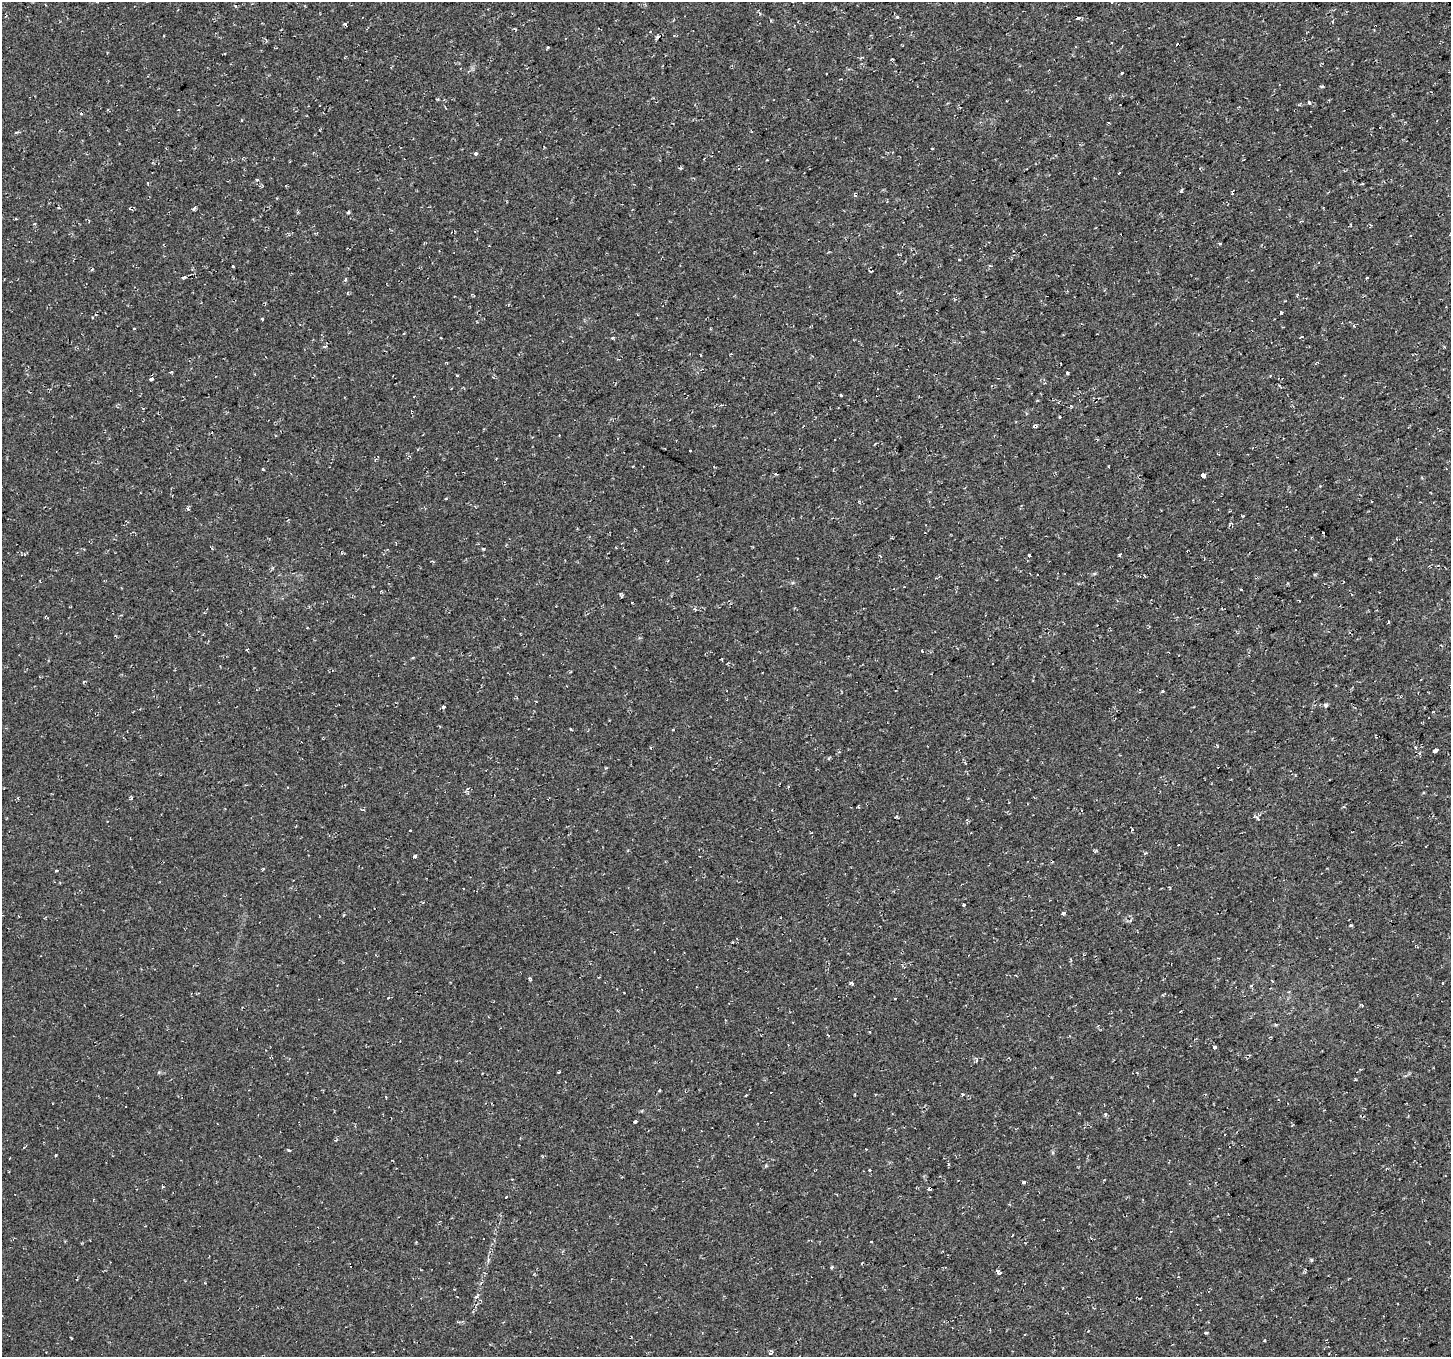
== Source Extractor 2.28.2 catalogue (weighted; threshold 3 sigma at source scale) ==
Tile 10 of 4 x 4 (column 2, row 3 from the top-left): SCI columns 1453-2901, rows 1460-2814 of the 5801 x 5689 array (HDU 1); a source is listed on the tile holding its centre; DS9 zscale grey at full resolution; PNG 1453 x 1359 px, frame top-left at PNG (2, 2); no overlay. Shown black and unused: <1% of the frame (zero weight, under 2 of 3 exposures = <1% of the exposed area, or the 3 px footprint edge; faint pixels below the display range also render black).
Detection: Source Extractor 2.28.2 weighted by HDU 2 'WHT'; one run over the whole footprint, this tile lists its part. Background 0.0286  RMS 0.0084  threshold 0.0376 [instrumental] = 3 sigma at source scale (4.5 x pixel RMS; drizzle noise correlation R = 1.50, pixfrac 1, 0.0396/0.0396 arcsec/px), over >= 5 px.
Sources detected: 120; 19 cosmic-ray / hot-pixel residue — not listed; the other 101 listed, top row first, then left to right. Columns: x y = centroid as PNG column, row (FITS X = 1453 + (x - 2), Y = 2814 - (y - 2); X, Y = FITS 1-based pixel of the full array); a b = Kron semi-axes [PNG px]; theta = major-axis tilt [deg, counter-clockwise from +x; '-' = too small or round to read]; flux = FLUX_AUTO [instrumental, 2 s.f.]
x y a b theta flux
1112 2 3 3 - 4.6
235 6 4 3 - 2.3
897 17 4 3 - 3.6
1078 18 4 3 - 3.2
345 24 5 3 - 1.3
650 32 3 3 - 1.2
657 37 8 3 47 1.3
1177 44 3 3 - 4.7
225 53 3 2 - 0.67
891 59 4 2 - 0.9
1122 73 3 3 - 3.3
1322 86 5 4 - 0.95
1309 103 3 3 - 4.6
242 120 3 3 - 2.1
1108 122 4 2 - 0.56
16 132 5 3 - 1.1
932 149 3 2 - 1.2
475 154 5 4 - 1.2
257 180 4 3 - 0.87
1181 191 5 3 - 1.1
1232 192 5 2 - 1.5
59 208 3 3 - 0.82
348 212 4 3 - 1.4
958 260 3 3 - 2.2
233 267 3 3 - 2.8
92 269 4 4 - 0.99
183 277 6 4 22 1.8
1367 278 3 3 - 2.3
345 280 3 3 - 2.1
1281 313 4 3 - 2.1
262 319 3 3 - 6.8
1354 325 4 3 - 0.82
134 328 3 2 - 1.3
441 338 3 2 - 0.78
324 347 5 3 - 1.2
1067 373 3 3 - 3.2
151 379 4 3 - 12
1279 385 4 3 - 0.87
841 395 3 3 - 4.5
1060 417 3 3 - 1.9
1035 426 4 3 - 3.4
875 444 4 3 - 0.76
263 469 3 3 - 3
1203 476 4 3 - 11
1323 533 3 2 - 1.8
483 549 4 3 - 1.2
1120 554 3 3 - 5.3
1029 556 3 3 - 4.8
1038 575 3 3 - 1.4
1241 590 3 3 - 2.1
1388 622 5 2 - 0.78
115 636 4 2 - 0.7
922 651 4 3 - 1.2
413 657 3 3 - 1.7
84 682 4 3 - 1.5
1163 691 3 3 - 5.4
536 702 3 2 - 0.57
1325 705 6 6 - 1.7
444 707 4 3 - 7.4
673 730 3 3 - 1.7
1415 747 3 3 - 4.2
1435 751 4 3 - 13
605 768 4 3 - 0.79
410 830 3 3 - 2.2
971 833 3 2 - 0.99
1178 845 2 2 - 0.72
414 856 4 3 - 8.4
263 869 3 3 - 2.3
56 871 3 3 - 2.4
963 905 3 3 - 3.1
1063 913 4 3 - 11
530 979 5 3 - 1.3
852 983 4 3 - 1.9
1443 983 4 2 - 0.67
1251 986 5 3 - 0.86
388 998 3 3 - 4.5
870 1032 2 2 - 0.95
828 1035 3 2 - 1.1
1215 1047 4 3 - 4.2
558 1072 3 3 - 8.6
659 1091 4 3 - 0.71
963 1094 4 3 - 0.73
746 1095 3 2 - 1.1
1105 1115 4 4 - 1.5
635 1121 4 3 - 7.6
866 1149 3 2 - 0.49
289 1150 4 3 - 1.1
948 1164 5 3 - 0.9
870 1170 3 3 - 1.7
1024 1182 3 3 - 7
162 1187 3 3 - 1
930 1189 4 3 - 11
871 1242 3 2 - 0.64
862 1263 3 2 - 0.57
832 1267 4 4 - 1
999 1273 4 4 - 7.4
205 1283 3 3 - 0.84
477 1296 7 3 46 1.2
1206 1333 4 3 - 1.1
1265 1340 3 2 - 0.69
770 1353 4 3 - 4.6
Overlapping masked pixels (flux is a lower limit): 3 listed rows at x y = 1035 426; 414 856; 930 1189
Isophote crosses this tile's border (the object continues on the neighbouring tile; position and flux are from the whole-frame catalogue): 1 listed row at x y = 1112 2
Unlisted compact peaks at least as high as the median listed source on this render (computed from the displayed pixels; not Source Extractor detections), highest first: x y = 1311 1260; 1351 925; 613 338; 193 209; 766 1165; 571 729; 188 509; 1257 818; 131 798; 159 1072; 1355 1079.